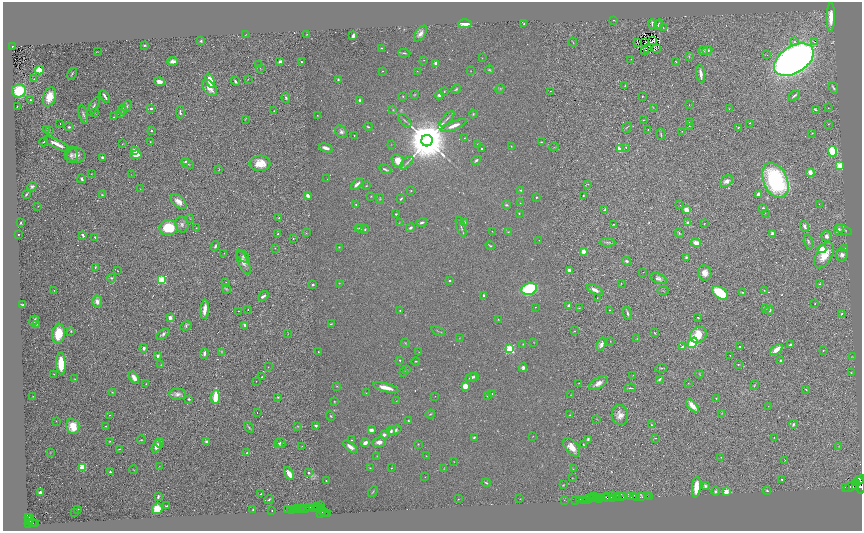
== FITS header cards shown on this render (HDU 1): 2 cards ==
NAXIS1  =                 1719
NAXIS2  =                 1058

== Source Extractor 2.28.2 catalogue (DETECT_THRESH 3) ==
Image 1719 x 1058 px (HDU 1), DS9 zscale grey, zoomed out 1/2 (1 PNG px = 2 x 2 image px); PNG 864 x 533 px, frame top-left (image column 2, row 1058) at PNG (3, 2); each listed source drawn as its Kron ellipse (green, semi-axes under 4 px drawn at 4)
Background 0.834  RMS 0.023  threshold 0.0694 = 3 sigma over >= 5 px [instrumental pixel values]
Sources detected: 577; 88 cannot appear on this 1/2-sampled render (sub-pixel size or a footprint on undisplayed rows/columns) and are neither listed nor drawn; the other 489 listed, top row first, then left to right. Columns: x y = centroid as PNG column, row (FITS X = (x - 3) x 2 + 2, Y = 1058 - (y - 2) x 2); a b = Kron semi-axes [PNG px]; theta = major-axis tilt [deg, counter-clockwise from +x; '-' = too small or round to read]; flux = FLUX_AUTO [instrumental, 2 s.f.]
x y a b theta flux
831 17 14 4 88 59
614 20 2 2 - 3.3
465 24 7 3 2 33
524 24 2 2 - 2.6
653 24 5 3 - 24
659 25 5 3 - 10
663 27 2 2 - 1.8
307 34 3 2 - 1.9
420 34 9 5 54 22
246 35 2 1 - 1.1
353 36 4 2 - 11
201 41 3 2 - 4.8
653 41 3 1 - 0.12
814 41 2 1 - 22
573 42 4 2 - 2.7
638 42 2 1 - 1.2
645 42 3 1 - 0.82
794 42 4 3 - 6
144 45 3 2 - 5.7
12 46 3 2 - 90
381 48 2 2 - 2.6
657 48 2 1 - 0.97
648 49 2 1 - 1.4
645 50 3 1 - 1.7
707 50 5 4 - 10
703 51 5 3 - 7
97 52 3 2 - 1.9
404 53 6 2 -4 5.6
767 55 2 1 - 3.1
689 56 4 3 - 4
482 58 3 2 - 1.6
631 59 2 2 - 1.8
424 60 2 1 - 1.2
794 60 22 13 33 3000
173 61 5 3 - 23
280 61 3 2 - 16
676 61 3 2 - 2.4
302 62 2 2 - 6.9
436 63 2 2 - 44
259 65 2 2 - 3
260 68 3 2 - 2.1
39 70 4 4 - 48
489 70 4 4 - 5.7
382 71 2 1 - 2.4
417 71 2 1 - 1.2
471 71 2 2 - 1.4
72 74 6 2 63 4.3
701 74 9 3 -82 28
34 79 3 1 - 1.4
248 79 2 1 - 1.3
338 79 3 3 - 4.9
210 81 7 4 -68 65
235 81 5 2 - 7.6
159 82 5 4 - 21
625 85 3 2 - 3.5
833 87 6 2 -58 5.8
210 88 9 6 -52 41
456 89 5 3 - 5.4
500 89 5 2 - 3.3
19 91 7 6 - 140
444 91 3 2 - 2.1
550 91 2 2 - 2.3
414 95 4 3 - 3.3
439 95 4 3 - 12
105 96 7 2 -58 12
403 96 2 2 - 2.6
642 96 2 2 - 4.6
794 96 7 2 41 8.4
49 97 10 6 74 61
286 98 5 4 - 6.4
30 100 4 2 - 3.9
360 100 4 4 - 8.1
689 105 2 2 - 1.8
17 106 2 1 - 2
93 106 10 3 62 10
127 106 6 3 65 6.1
653 107 3 2 - 1.9
151 108 4 3 - 6.8
828 108 2 2 - 1.8
729 109 2 2 - 1.8
815 109 4 2 - 4
123 110 5 2 - 11
393 110 3 3 - 3.2
274 111 2 1 - 2.5
95 112 3 2 - 2
180 112 6 3 -86 8.8
83 114 9 3 -74 10
121 114 4 3 - 4.4
473 114 4 3 - 4.5
318 115 3 2 - 1.9
114 117 2 2 - 2.1
245 119 4 1 - 2.1
447 119 9 2 47 7.8
405 120 8 2 -43 7
643 120 2 2 - 1.7
690 122 3 2 - 4.6
60 123 2 1 - 100
749 123 2 1 - 2.7
828 124 2 2 - 2.2
454 126 14 4 21 33
689 126 2 2 - 2.2
69 127 4 3 - 8.3
368 127 4 2 - 3.8
627 127 5 2 - 3.9
738 128 3 2 - 3.3
46 129 3 2 - 1.9
648 129 2 1 - 2.1
49 130 3 2 - 2.4
151 131 3 2 - 3.8
682 131 2 1 - 3
341 132 7 5 -51 12
812 133 2 1 - 2
661 134 5 3 - 4.7
354 135 2 1 - 2.6
464 138 2 2 - 1.8
427 141 5 5 - 24000
44 142 4 2 - 4.5
150 142 2 1 - 1.4
541 142 2 2 - 2.8
57 144 15 3 -27 33
122 144 3 2 - 2.1
391 144 2 1 - 1
477 144 3 2 - 1.3
511 146 3 2 - 1.9
554 147 4 2 - 2.5
626 147 2 2 - 2.8
326 148 7 3 -18 18
482 149 2 2 - 5.3
620 149 4 3 - 45
135 151 4 3 - 24
833 151 5 4 - 220
71 155 8 6 -87 16
76 155 9 7 -10 24
136 155 6 4 5 32
102 157 3 3 - 6.5
476 160 5 3 - 8.2
398 161 7 5 -55 54
185 162 4 3 - 6.2
260 163 10 7 4 74
407 163 8 2 45 6.7
188 164 7 4 -23 9.1
840 166 3 3 - 380
219 169 3 1 - 2.3
385 169 6 2 -24 6.6
810 172 4 3 - 38
91 174 2 1 - 1.5
131 175 2 2 - 1.2
82 179 4 3 - 7.7
327 179 2 1 - 1.3
775 180 18 12 -66 540
727 181 7 5 35 17
357 184 7 3 44 16
588 184 4 2 - 2.3
366 186 3 2 - 2.2
32 187 5 4 - 9
140 189 3 2 - 1.3
520 190 3 3 - 4.1
411 191 2 2 - 2
26 194 4 2 - 4.9
758 194 3 3 - 11
102 195 2 2 - 2.9
308 195 3 3 - 15
583 195 2 2 - 3.2
371 196 3 2 - 1.8
536 197 2 2 - 3.5
401 198 4 2 - 4.8
380 199 5 3 - 3.2
178 202 9 5 -40 26
520 203 2 2 - 1.5
819 204 2 1 - 1.2
356 205 3 2 - 4.7
506 205 4 3 - 5.2
680 205 2 1 - 4
38 206 2 1 - 1.7
763 208 2 2 - 5.5
605 209 4 3 - 4.8
686 209 2 2 - 110
519 213 2 2 - 3.5
765 213 2 2 - 2.2
396 214 2 2 - 4.7
190 218 4 1 - 1.9
279 218 2 2 - 3.8
399 222 2 2 - 1.2
422 222 5 3 - 8.5
464 222 3 2 - 5.8
20 223 2 2 - 12
688 223 2 2 - 35
182 224 8 6 -77 17
613 224 3 2 - 3
704 224 3 1 - 2.6
805 226 5 3 - 11
461 227 11 2 -72 7.4
168 228 9 7 6 140
196 228 2 2 - 2.4
359 228 4 3 - 5.1
410 228 5 3 - 8.9
363 229 6 3 -6 7.4
365 229 4 3 - 4.6
839 230 6 4 88 16
844 230 8 3 -21 7.5
492 231 2 2 - 1.4
508 232 3 3 - 3
306 233 3 2 - 2.2
679 233 5 3 - 5
19 234 2 1 - 3.2
278 234 3 2 - 4.4
772 234 4 3 - 17
83 235 4 2 - 8.3
826 236 5 5 - 13
95 237 3 2 - 3.8
293 238 2 2 - 3.1
539 240 2 1 - 1.1
607 242 8 3 -2 7.2
808 242 8 3 -77 8.3
696 243 5 4 - 26
215 246 5 2 - 6.2
490 246 5 3 - 4.7
339 247 2 2 - 2.1
275 248 2 2 - 1.4
845 248 3 2 - 1.9
822 249 4 4 - 46
584 251 3 3 - 45
224 253 2 1 - 3.2
824 255 14 8 61 86
842 255 6 6 - 18
243 257 7 5 -44 8.5
686 257 3 3 - 6.2
627 261 4 2 - 8.9
243 262 13 5 -66 22
95 267 4 2 - 3.7
569 270 3 3 - 17
118 271 2 1 - 1.6
643 272 2 1 - 1.2
705 273 7 6 - 30
112 278 4 4 - 7.5
658 279 8 5 -21 14
161 280 3 3 - 330
449 280 3 2 - 4.9
226 283 2 2 - 8.1
339 283 2 2 - 1.5
621 283 2 2 - 1.6
313 284 2 2 - 18
819 284 3 2 - 3.3
226 289 4 3 - 4.4
529 289 8 6 19 350
54 290 2 2 - 2.3
595 290 8 4 -27 21
764 290 3 2 - 2.5
663 291 6 1 -2 2.6
743 292 3 3 - 3.7
720 293 9 5 -37 190
263 296 6 3 35 11
484 296 4 2 - 8.8
597 298 2 2 - 1.7
97 301 5 5 - 25
815 304 2 2 - 1.6
23 305 4 2 - 6.6
569 305 3 2 - 16
535 307 2 1 - 1.7
579 308 3 2 - 2
765 308 4 2 - 3.7
205 309 10 3 83 47
248 309 2 1 - 2.2
400 310 2 2 - 3.4
610 310 3 2 - 3.5
770 310 4 3 - 7.7
239 311 2 1 - 2.9
628 313 7 3 -72 9.2
842 314 3 3 - 4.2
170 318 2 2 - 54
698 318 3 2 - 2.9
498 319 3 2 - 1.6
34 321 5 2 - 16
36 324 3 3 - 3.9
331 324 4 2 - 2.3
245 325 3 3 - 13
186 326 6 4 27 8.2
71 331 3 3 - 4.5
438 331 7 2 -26 4
574 331 2 2 - 3.8
654 333 3 1 - 2.5
59 334 10 6 82 110
163 334 7 3 35 11
288 334 2 1 - 1.2
698 335 9 7 39 92
459 338 2 1 - 1.3
637 339 3 2 - 1.8
610 341 2 1 - 1.2
534 342 2 2 - 1.6
405 343 4 2 - 3.4
693 343 6 4 51 180
523 344 4 2 - 3.2
601 344 7 4 67 18
790 345 4 2 - 7.9
740 346 3 2 - 2.6
682 347 4 2 - 5.1
144 348 4 3 - 9.5
510 349 3 3 - 480
776 350 7 3 35 41
823 350 3 3 - 2.9
222 352 4 2 - 2.4
318 352 2 2 - 3.5
419 352 2 2 - 1.3
204 353 5 3 - 13
730 355 2 2 - 1.6
158 356 2 2 - 31
852 357 3 2 - 1.8
400 360 2 2 - 3.1
781 360 3 3 - 6.5
416 361 4 2 - 2.7
61 364 11 5 -87 100
738 364 3 2 - 2.5
161 365 4 2 - 2.5
268 367 2 1 - 1.4
523 368 4 3 - 11
661 368 6 2 7 4.7
406 370 3 2 - 2
851 372 4 3 - 3.7
403 373 2 1 - 1.3
54 374 2 2 - 2.5
699 374 4 2 - 2
475 376 2 2 - 4
633 376 2 1 - 1.7
262 377 2 2 - 3.9
471 377 6 2 20 12
134 378 6 4 -56 29
74 379 3 2 - 2.6
659 379 3 2 - 9.8
256 381 2 1 - 2.7
579 383 2 1 - 1.3
598 383 10 5 31 25
688 383 3 2 - 1.6
146 384 3 2 - 2.2
754 385 5 3 - 4
337 386 3 3 - 2.5
465 386 4 4 - 42
386 388 13 4 -14 41
630 388 6 2 -1 5.5
806 390 2 1 - 2.4
112 392 2 2 - 1.8
366 393 3 2 - 1.7
178 394 8 5 1 17
492 394 2 2 - 2.8
487 395 3 3 - 3.7
570 395 2 1 - 0.95
33 396 2 1 - 2.2
435 396 2 1 - 1.1
215 397 7 3 86 130
278 397 4 3 - 3.9
189 399 2 2 - 17
716 399 2 1 - 3.3
334 401 3 2 - 2.8
396 401 3 2 - 1.8
692 406 8 3 -47 51
768 406 2 1 - 1.3
257 413 2 1 - 1.8
430 414 5 2 - 3
722 414 3 2 - 2.2
109 415 2 2 - 2.6
570 415 3 2 - 2.6
620 415 10 8 -85 31
331 416 5 2 - 4.2
597 419 3 2 - 1.5
408 420 2 2 - 4
56 421 2 2 - 1.6
793 424 4 3 - 8.2
316 425 4 3 - 7.1
651 425 2 2 - 2.8
106 426 2 2 - 5.4
298 426 4 3 - 3.3
73 427 7 6 - 84
249 427 6 3 -49 5.3
371 430 4 3 - 17
395 430 7 4 22 14
391 431 5 3 - 9.4
384 435 3 3 - 14
533 436 2 2 - 1.3
474 437 4 3 - 4.2
774 437 2 2 - 1.7
656 438 4 2 - 2.3
588 439 3 2 - 7.1
141 440 4 2 - 3.5
351 440 2 2 - 2.5
110 441 2 2 - 3
206 442 2 2 - 30
379 442 7 5 8 20
159 443 4 3 - 5.9
281 443 5 4 - 10
365 443 4 3 - 20
279 444 4 3 - 5.8
418 444 2 2 - 2
583 444 3 2 - 3
156 446 6 4 66 31
302 446 2 2 - 1.9
839 446 4 2 - 2
350 447 9 3 -39 24
572 447 11 6 -51 44
119 449 2 2 - 1.7
50 452 3 2 - 1.7
247 453 2 2 - 13
377 456 3 2 - 1.5
426 456 2 2 - 1.9
721 457 2 1 - 1.9
785 460 4 2 - 1.9
454 462 2 1 - 1.3
159 466 3 2 - 1.8
82 467 3 3 - 290
370 468 2 2 - 1.9
391 468 3 2 - 2.6
444 469 3 2 - 1.8
573 469 2 1 - 1.3
133 470 4 1 - 2.3
110 472 3 3 - 8.1
309 473 2 2 - 13
289 474 7 3 -61 40
425 477 2 1 - 1.5
572 478 3 2 - 1.7
782 479 2 2 - 6.5
859 480 7 4 29 9000
326 481 2 2 - 5.6
486 483 4 2 - 5
563 485 3 2 - 2.5
860 485 8 3 -82 5800
705 486 4 4 - 9.9
852 486 9 4 28 15000
696 487 10 3 85 68
845 487 2 1 - 280
855 487 2 1 - 2500
715 491 4 3 - 6.8
767 491 4 3 - 5.6
373 492 6 2 50 4.2
726 492 2 2 - 110
40 493 2 2 - 66
261 494 2 2 - 6.1
613 495 3 2 - 1500
647 495 3 1 - 180
593 496 2 1 - 27
620 496 6 3 -10 2400
633 496 3 1 - 1200
650 496 3 1 - 54
158 497 3 2 - 6.2
596 497 3 2 - 700
601 497 3 2 - 850
606 497 4 2 - 1100
608 497 2 2 - 710
623 497 2 1 - 820
630 497 3 2 - 1100
637 497 2 2 - 790
641 497 4 2 - 140
612 498 3 1 - 380
616 498 3 2 - 1000
269 499 4 3 - 4.6
458 499 2 1 - 2.3
520 499 2 2 - 1.6
590 499 3 2 - 92
593 499 3 1 - 100
599 499 2 1 - 720
564 500 3 1 - 20
575 500 2 1 - 74
580 500 3 2 - 270
584 500 3 2 - 1200
587 500 2 2 - 66
166 506 2 2 - 2.9
317 506 3 2 - 470
321 506 2 1 - 220
309 507 3 2 - 870
297 508 2 2 - 52
305 508 2 1 - 170
314 508 4 2 - 1000
316 508 2 1 - 290
78 509 2 2 - 2.3
157 509 5 5 - 67
300 509 3 2 - 190
320 509 2 2 - 610
253 510 2 2 - 3
287 510 2 2 - 220
292 510 2 2 - 1700
296 510 3 2 - 110
322 510 3 3 - 910
272 511 3 1 - 18
74 512 2 1 - 1.1
320 513 3 2 - 1400
325 513 3 2 - 430
328 513 3 2 - 420
29 519 5 2 - 840
30 521 3 2 - 660
28 523 3 2 - 1200
32 523 4 2 - 610
35 523 3 2 - 300
At the frame edge (FLAGS 8, measured only in part): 1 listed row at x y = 860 485
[88 sub-pixel or undisplayed-footprint detections neither listed nor drawn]